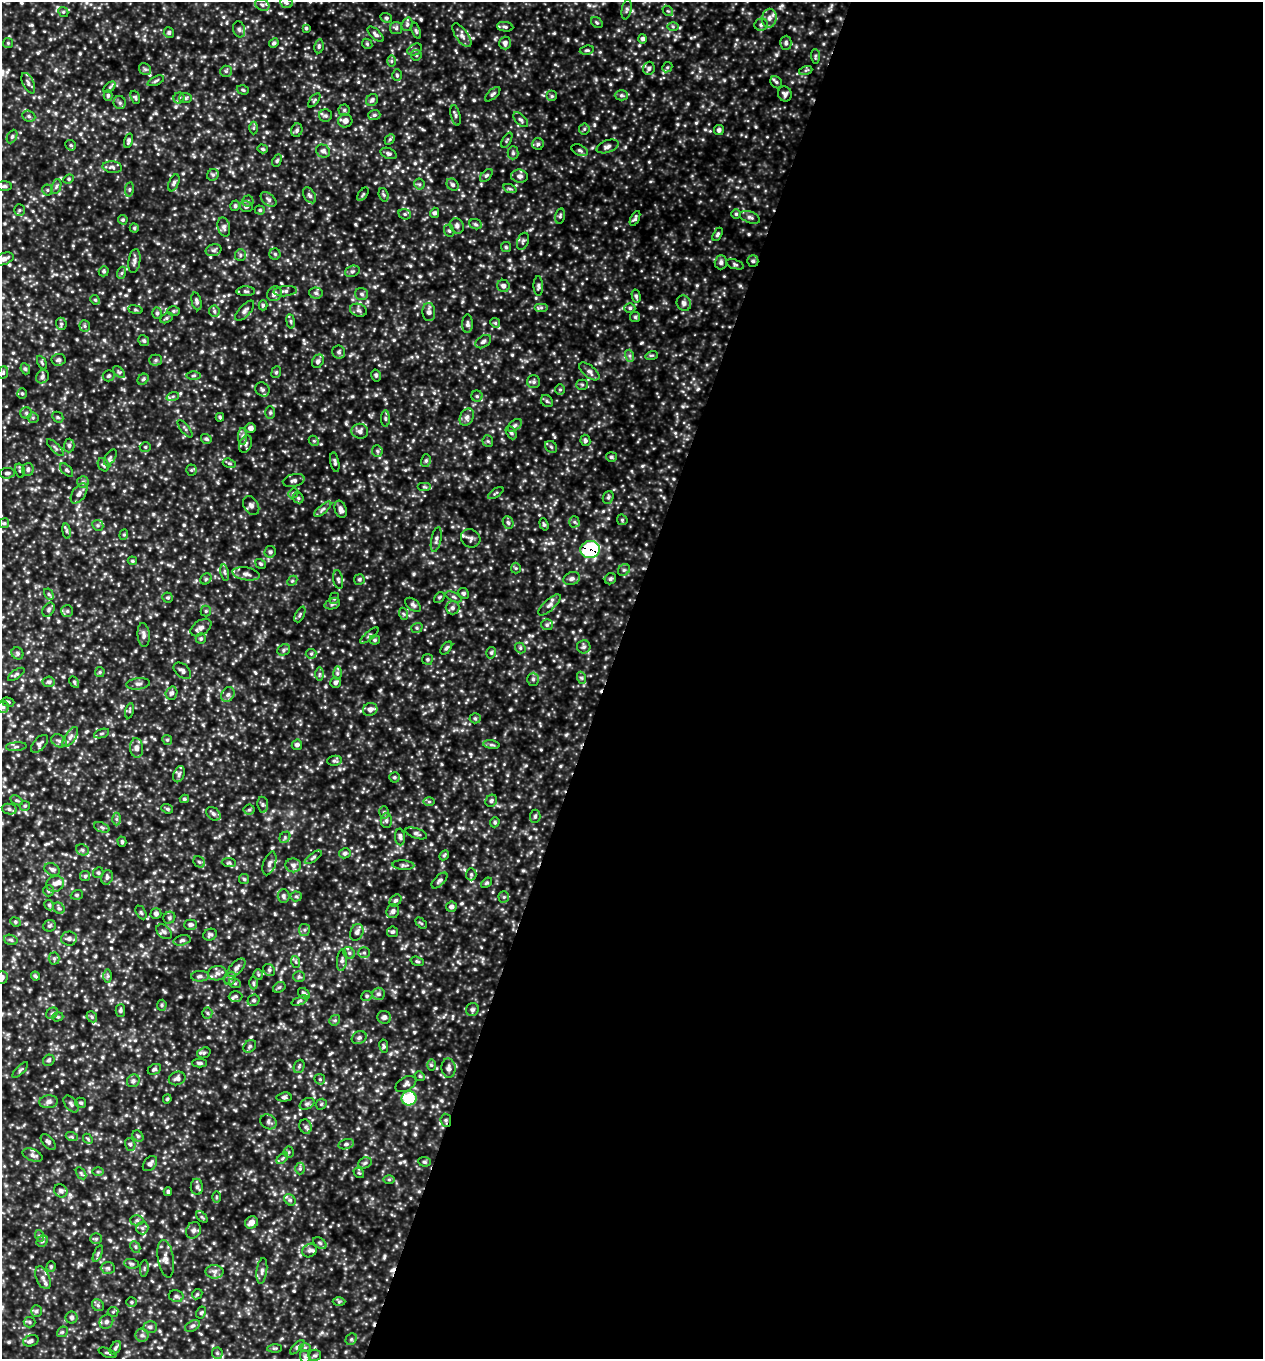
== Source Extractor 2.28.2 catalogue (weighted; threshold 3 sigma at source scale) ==
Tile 12 of 4 x 4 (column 4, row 3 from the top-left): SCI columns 4081-5341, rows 1391-2747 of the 5509 x 5495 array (HDU 1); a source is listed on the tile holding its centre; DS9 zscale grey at full resolution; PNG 1265 x 1361 px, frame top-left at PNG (2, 2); each listed source drawn as its Kron ellipse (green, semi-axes under 4 px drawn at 4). Shown black and unused: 52% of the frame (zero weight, under 3 of 4 exposures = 4% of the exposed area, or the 3 px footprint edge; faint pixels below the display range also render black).
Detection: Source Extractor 2.28.2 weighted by HDU 2 'WHT'; one run over the whole footprint, this tile lists its part. Background 2.3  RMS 0.49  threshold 2.22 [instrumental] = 3 sigma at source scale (4.5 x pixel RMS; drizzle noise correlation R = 1.50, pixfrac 1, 0.05/0.05 arcsec/px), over >= 5 px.
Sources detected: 847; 2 cosmic-ray / hot-pixel residue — neither listed nor drawn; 14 inside a brighter listed object's ellipse — not listed separately; of the other 831, all 500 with FLUX_AUTO >= 70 (the completeness limit of this list) listed and drawn (331 fainter detections not listed), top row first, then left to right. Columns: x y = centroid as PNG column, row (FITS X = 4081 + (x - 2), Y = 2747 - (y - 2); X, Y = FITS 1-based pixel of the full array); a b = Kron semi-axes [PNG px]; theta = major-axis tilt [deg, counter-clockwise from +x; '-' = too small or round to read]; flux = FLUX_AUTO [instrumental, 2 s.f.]
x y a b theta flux
286 3 6 5 - 90
262 5 7 5 -23 140
627 10 10 5 80 130
668 11 6 4 -41 70
63 12 5 4 - 73
386 18 6 4 -22 70
769 18 9 7 80 260
597 22 6 4 -35 75
407 24 7 5 70 110
761 25 7 6 - 140
673 26 6 4 -1 80
505 27 8 4 -7 110
306 28 3 3 - 76
396 28 6 6 - 110
239 29 8 6 -73 150
416 31 8 4 -71 89
169 33 5 5 - 110
375 34 10 5 -43 140
462 35 14 6 -55 230
643 39 5 4 - 140
8 43 5 5 - 71
274 43 5 4 - 110
505 43 6 5 - 180
786 43 7 5 88 120
367 44 5 4 - 71
319 46 7 4 81 95
415 50 7 5 30 130
587 50 7 4 8 87
416 55 5 5 - 92
815 56 7 4 -87 89
391 61 6 4 90 77
667 67 5 4 - 73
649 68 6 6 - 140
145 69 6 5 - 110
806 70 7 4 19 86
226 71 6 5 - 94
397 75 6 5 - 82
156 81 9 4 25 83
776 82 6 5 - 110
28 83 11 5 -65 150
110 87 7 4 41 77
243 90 6 4 -18 79
493 94 9 4 42 110
785 94 7 7 - 160
621 95 6 5 - 100
108 96 5 4 - 80
552 96 5 5 - 88
135 97 7 4 -71 81
179 98 5 5 - 82
185 98 6 5 - 84
314 100 8 4 52 80
372 100 6 5 - 130
120 103 7 6 - 120
344 110 5 5 - 85
374 115 6 5 - 99
456 115 10 4 -78 120
29 116 7 5 -23 100
326 116 6 6 - 120
521 120 9 5 -43 130
345 121 7 6 - 270
254 128 6 4 89 77
584 129 5 5 - 83
297 130 7 5 67 110
719 130 5 5 - 150
12 137 7 4 64 92
390 139 6 4 46 72
507 140 8 3 60 71
129 141 7 4 73 140
538 144 6 5 - 96
71 145 6 5 - 71
607 146 11 6 19 200
263 149 5 4 - 82
580 150 9 5 -25 100
323 151 7 6 - 170
388 153 8 5 -22 130
513 153 6 5 - 110
277 161 6 4 63 73
112 167 10 6 -5 140
213 175 6 5 - 100
486 175 7 4 44 100
520 176 8 6 -6 180
69 179 5 4 - 70
174 183 9 5 67 120
419 184 5 5 - 89
453 185 7 5 -45 120
4 186 8 5 0 91
56 186 8 4 71 100
129 189 7 3 82 77
510 189 7 4 -19 83
47 190 5 5 - 86
363 194 8 3 55 78
309 195 9 5 -56 130
384 195 7 4 -70 86
268 199 9 5 -42 130
248 201 5 5 - 85
235 206 5 4 - 93
246 206 6 5 - 110
19 210 6 5 - 79
260 210 5 4 - 73
435 213 5 4 - 120
405 214 6 5 - 99
736 214 5 4 - 78
560 216 8 5 79 100
750 217 10 5 -20 150
635 218 8 4 63 110
123 220 5 4 - 84
476 224 6 5 - 86
457 226 8 6 -65 160
224 227 10 6 -77 160
134 228 4 4 - 72
449 231 6 5 - 85
717 234 7 4 58 100
523 241 9 5 70 120
506 247 5 5 - 79
214 250 8 6 15 120
275 254 5 5 - 83
240 255 6 5 - 99
4 259 10 6 19 230
134 261 12 6 82 170
753 261 6 5 - 120
721 262 7 6 - 140
735 264 9 4 -19 100
104 271 5 4 - 88
352 271 7 5 20 110
121 273 6 4 70 78
503 286 6 6 - 180
538 286 10 5 -89 120
246 291 9 5 0 110
285 291 11 5 5 150
316 293 6 5 - 120
274 294 8 7 - 240
362 294 7 6 - 120
636 296 6 4 -76 100
95 300 5 4 - 71
196 301 9 5 -76 130
684 303 8 7 - 200
263 305 5 4 - 77
541 308 7 4 0 100
630 308 5 5 - 94
135 310 7 4 -9 72
358 310 8 6 -16 140
173 311 6 5 - 88
214 311 6 5 - 110
245 311 12 5 48 170
429 312 9 6 -87 210
157 313 6 5 - 95
635 317 5 5 - 80
166 318 7 4 28 95
291 321 7 4 -82 92
495 323 5 4 - 74
61 324 6 5 - 84
467 324 9 5 89 130
85 326 6 5 - 83
144 341 6 5 - 97
483 342 9 5 33 130
339 352 6 6 - 130
652 355 6 4 18 75
630 356 6 4 -72 94
58 360 7 6 - 130
156 360 6 5 - 110
318 361 7 5 57 160
42 363 7 4 -63 79
25 369 6 4 -67 77
589 371 12 6 -39 200
119 372 7 4 -44 89
276 372 6 4 67 72
3 373 6 4 69 80
376 375 6 4 -75 89
109 376 6 5 - 100
194 376 7 3 1 71
42 377 7 6 - 120
143 379 6 5 - 88
534 382 6 6 - 120
582 385 5 5 - 79
262 389 7 6 - 130
560 389 5 5 - 75
22 393 5 5 - 79
173 396 6 4 18 86
477 396 5 5 - 100
547 401 6 5 - 99
270 412 6 5 - 84
26 413 5 5 - 91
58 417 6 5 - 77
220 417 4 3 - 76
467 417 9 6 62 190
33 418 5 5 - 84
385 419 8 4 -89 100
515 425 8 5 41 120
251 428 5 5 - 180
185 429 10 3 -51 94
360 431 8 7 - 180
511 433 7 4 -62 100
242 436 8 4 89 140
206 439 6 4 -34 86
585 440 6 5 - 100
314 441 6 4 -43 73
488 441 5 5 - 73
246 444 9 6 68 150
69 445 7 5 88 110
145 447 5 5 - 77
551 447 6 5 - 90
55 448 11 3 -45 92
377 451 6 5 - 95
110 457 9 5 55 120
611 457 5 5 - 92
426 460 6 5 - 95
335 462 10 4 -78 130
229 463 6 4 -17 82
103 465 7 5 -58 110
28 470 6 6 - 120
67 470 8 4 -46 91
191 470 5 5 - 74
20 471 7 4 -75 84
7 473 7 5 7 130
294 480 11 6 13 170
83 482 5 5 - 110
424 487 7 3 0 75
79 493 11 6 55 190
293 493 5 4 - 71
496 493 9 3 34 75
608 497 6 5 - 100
298 498 6 5 - 85
251 506 10 7 -57 190
323 509 10 4 40 140
341 509 9 5 -73 200
622 520 6 5 - 75
508 522 7 5 -70 110
574 522 5 5 - 84
4 523 5 5 - 75
544 524 6 4 -71 77
98 525 6 5 - 90
66 531 8 4 -82 96
124 535 5 4 - 73
471 538 10 8 -34 200
436 539 13 5 78 150
590 549 10 8 3 4800
270 552 6 5 - 120
132 561 5 4 - 72
261 564 5 4 - 78
516 568 5 5 - 71
624 570 6 5 - 99
225 572 8 4 -80 98
246 574 14 6 -9 240
206 579 6 5 - 78
338 579 9 5 -80 110
359 579 5 5 - 87
572 579 8 6 18 180
610 579 6 5 - 91
292 581 6 4 46 72
464 593 6 5 - 78
49 594 6 4 -60 75
439 597 6 4 41 77
454 597 8 4 -27 110
168 598 5 5 - 80
334 598 6 4 69 76
332 604 8 5 19 110
413 605 9 5 -38 130
549 605 14 5 43 180
452 608 7 7 - 160
49 610 8 5 55 110
67 611 6 6 - 98
206 611 5 5 - 76
300 614 8 4 64 95
404 614 6 4 -70 71
547 625 6 5 - 97
201 627 12 7 34 220
417 628 6 5 - 83
144 635 12 6 -86 200
369 636 11 4 41 100
201 639 5 5 - 88
375 640 5 4 - 91
584 647 7 6 - 130
446 648 7 4 51 100
520 648 6 5 - 87
284 650 7 5 25 110
17 653 6 5 - 100
491 653 6 4 75 91
311 654 5 5 - 81
427 659 5 5 - 83
182 671 10 6 -41 150
100 672 5 5 - 77
337 673 7 4 -90 110
16 674 9 4 34 110
319 674 7 4 90 91
582 678 6 4 -70 82
533 679 6 5 - 130
49 682 6 5 - 110
74 682 6 4 -61 78
335 683 5 5 - 130
138 684 12 5 6 170
171 693 6 6 - 150
228 694 8 6 55 160
8 702 6 4 -16 88
3 707 6 6 - 130
370 709 7 6 - 210
129 711 8 4 77 73
475 718 5 5 - 76
102 733 8 3 19 86
70 737 11 5 56 190
167 740 5 4 - 78
59 741 8 6 -27 160
39 744 11 6 49 160
297 745 5 5 - 140
491 745 8 4 -9 100
16 747 10 4 5 110
137 748 10 6 -86 250
334 761 7 5 4 100
179 774 8 5 70 130
394 777 5 5 - 83
184 799 4 3 - 82
16 800 7 4 -30 70
491 801 6 5 - 110
429 802 6 4 -1 77
263 805 8 5 -84 120
25 806 5 5 - 75
9 809 7 5 -11 130
167 809 6 4 -21 77
249 810 5 5 - 83
384 812 6 5 - 98
213 814 8 5 -41 140
535 816 6 5 - 92
116 819 6 4 -90 88
386 820 7 5 89 110
495 822 5 4 - 86
102 827 8 5 -21 98
416 833 11 5 -18 130
285 837 6 4 49 82
400 837 8 5 -85 130
122 842 5 4 - 71
82 850 7 5 -23 110
345 853 6 5 - 130
444 855 5 4 - 71
313 857 10 4 36 100
199 862 6 5 - 100
229 863 7 4 -5 82
269 863 12 6 72 180
293 865 8 7 - 190
403 865 11 4 -4 120
52 869 8 6 -28 130
98 873 5 5 - 94
471 874 6 5 - 91
85 876 5 5 - 79
107 877 7 5 74 130
244 879 5 5 - 76
440 880 10 5 45 140
487 883 6 4 40 80
55 884 9 7 26 230
48 891 5 5 - 94
77 895 6 4 20 73
283 896 7 6 - 140
296 896 5 5 - 83
504 897 5 5 - 79
395 900 7 5 42 110
49 905 5 4 - 85
451 907 5 5 - 150
59 908 6 5 - 94
393 911 7 6 - 170
141 912 7 4 -62 84
156 914 5 5 - 130
169 918 6 5 - 100
15 922 5 4 - 77
421 923 6 4 -44 77
190 925 6 5 - 130
50 926 6 5 - 99
304 930 6 5 - 110
164 932 9 6 -41 160
357 932 8 6 69 190
392 932 5 5 - 100
210 935 7 5 24 120
69 939 8 7 - 180
11 940 7 5 -17 97
182 940 8 5 14 110
349 953 6 5 - 110
364 953 6 5 - 92
54 958 6 5 - 95
342 960 11 5 85 130
417 961 7 4 -18 74
296 962 6 4 -71 76
236 968 11 6 46 210
269 970 6 5 - 91
217 973 9 7 11 210
258 975 5 5 - 71
35 976 4 3 - 84
108 976 7 4 89 86
200 976 9 5 2 130
299 976 5 5 - 88
2 977 6 6 - 170
230 978 7 5 68 120
235 983 6 4 -20 86
253 983 6 4 -89 78
279 987 7 4 30 78
304 994 7 5 -41 99
378 994 6 6 - 150
236 996 7 5 3 98
367 996 6 5 - 86
254 1000 6 5 - 110
300 1001 8 4 22 92
162 1005 5 5 - 75
472 1009 7 6 - 120
120 1011 6 5 - 99
52 1013 6 5 - 100
207 1013 5 5 - 77
58 1017 6 4 18 73
92 1017 6 4 -48 87
384 1017 7 6 - 150
335 1020 6 4 42 76
359 1038 8 6 27 130
250 1046 7 5 46 96
384 1046 7 4 -81 78
204 1053 7 5 20 96
49 1060 6 5 - 93
200 1063 7 4 0 95
431 1065 6 4 -89 74
299 1066 7 5 68 84
449 1068 9 7 -87 190
154 1069 7 5 29 99
20 1070 10 4 46 86
420 1076 5 4 - 71
177 1078 8 6 21 170
320 1079 6 5 - 73
133 1081 7 6 - 130
406 1084 11 7 29 160
284 1097 7 4 5 99
409 1098 7 7 - 2900
167 1099 4 3 - 70
48 1102 9 6 7 200
81 1103 5 5 - 86
71 1104 10 6 -50 140
307 1104 8 5 29 120
321 1104 6 5 - 78
446 1120 6 5 - 100
268 1122 8 7 - 160
305 1127 7 6 - 130
138 1136 6 5 - 81
72 1137 6 4 -18 71
88 1139 5 4 - 72
48 1142 9 5 -48 120
130 1144 6 5 - 98
346 1144 8 5 14 120
289 1152 5 5 - 81
33 1155 10 6 -22 180
282 1158 7 4 44 110
424 1162 6 4 -5 90
365 1163 7 5 22 100
150 1164 9 5 49 170
300 1169 6 5 - 93
98 1172 6 4 0 71
81 1173 7 4 -56 81
359 1173 6 4 -40 70
389 1180 6 4 0 77
197 1187 8 6 -88 140
61 1191 7 6 - 160
168 1192 4 3 - 81
216 1197 6 4 89 71
290 1200 6 5 - 100
202 1217 7 4 -44 82
137 1220 7 5 1 100
251 1222 7 5 31 320
142 1228 6 6 - 110
193 1230 8 7 - 170
40 1236 6 4 -69 78
96 1239 6 5 - 89
42 1241 6 5 - 89
320 1243 7 5 -37 98
135 1247 6 4 -62 86
309 1251 7 6 - 140
98 1254 8 4 67 97
166 1259 19 8 -81 340
131 1264 7 5 -8 100
51 1267 5 4 - 76
108 1268 7 5 -2 120
144 1268 8 3 85 76
262 1271 13 5 82 180
215 1272 9 6 -1 200
43 1278 12 6 -67 230
197 1294 5 4 - 80
176 1296 7 6 - 120
132 1302 5 4 - 73
339 1302 6 4 1 71
98 1305 6 5 - 100
36 1311 5 5 - 92
113 1312 5 5 - 77
201 1313 6 4 61 72
72 1318 6 6 - 130
29 1322 6 5 - 90
106 1322 7 6 - 160
192 1326 8 5 27 120
150 1327 7 6 - 150
62 1332 6 4 42 76
142 1335 7 6 - 150
351 1339 6 5 - 94
31 1341 8 5 18 140
297 1347 9 4 45 99
305 1347 6 4 0 73
115 1348 7 4 57 110
275 1348 7 4 1 72
107 1353 9 3 -22 72
217 1353 5 5 - 100
315 1355 6 5 - 97
305 1357 6 5 - 86
Overlapping masked pixels (flux is a lower limit): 2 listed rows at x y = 590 549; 446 1120
Isophote crosses this tile's border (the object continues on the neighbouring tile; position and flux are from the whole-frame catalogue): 3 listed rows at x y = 627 10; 4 259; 2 977
Unlisted compact peaks at least as high as the median listed source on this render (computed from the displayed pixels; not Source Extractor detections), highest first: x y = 399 729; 165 992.